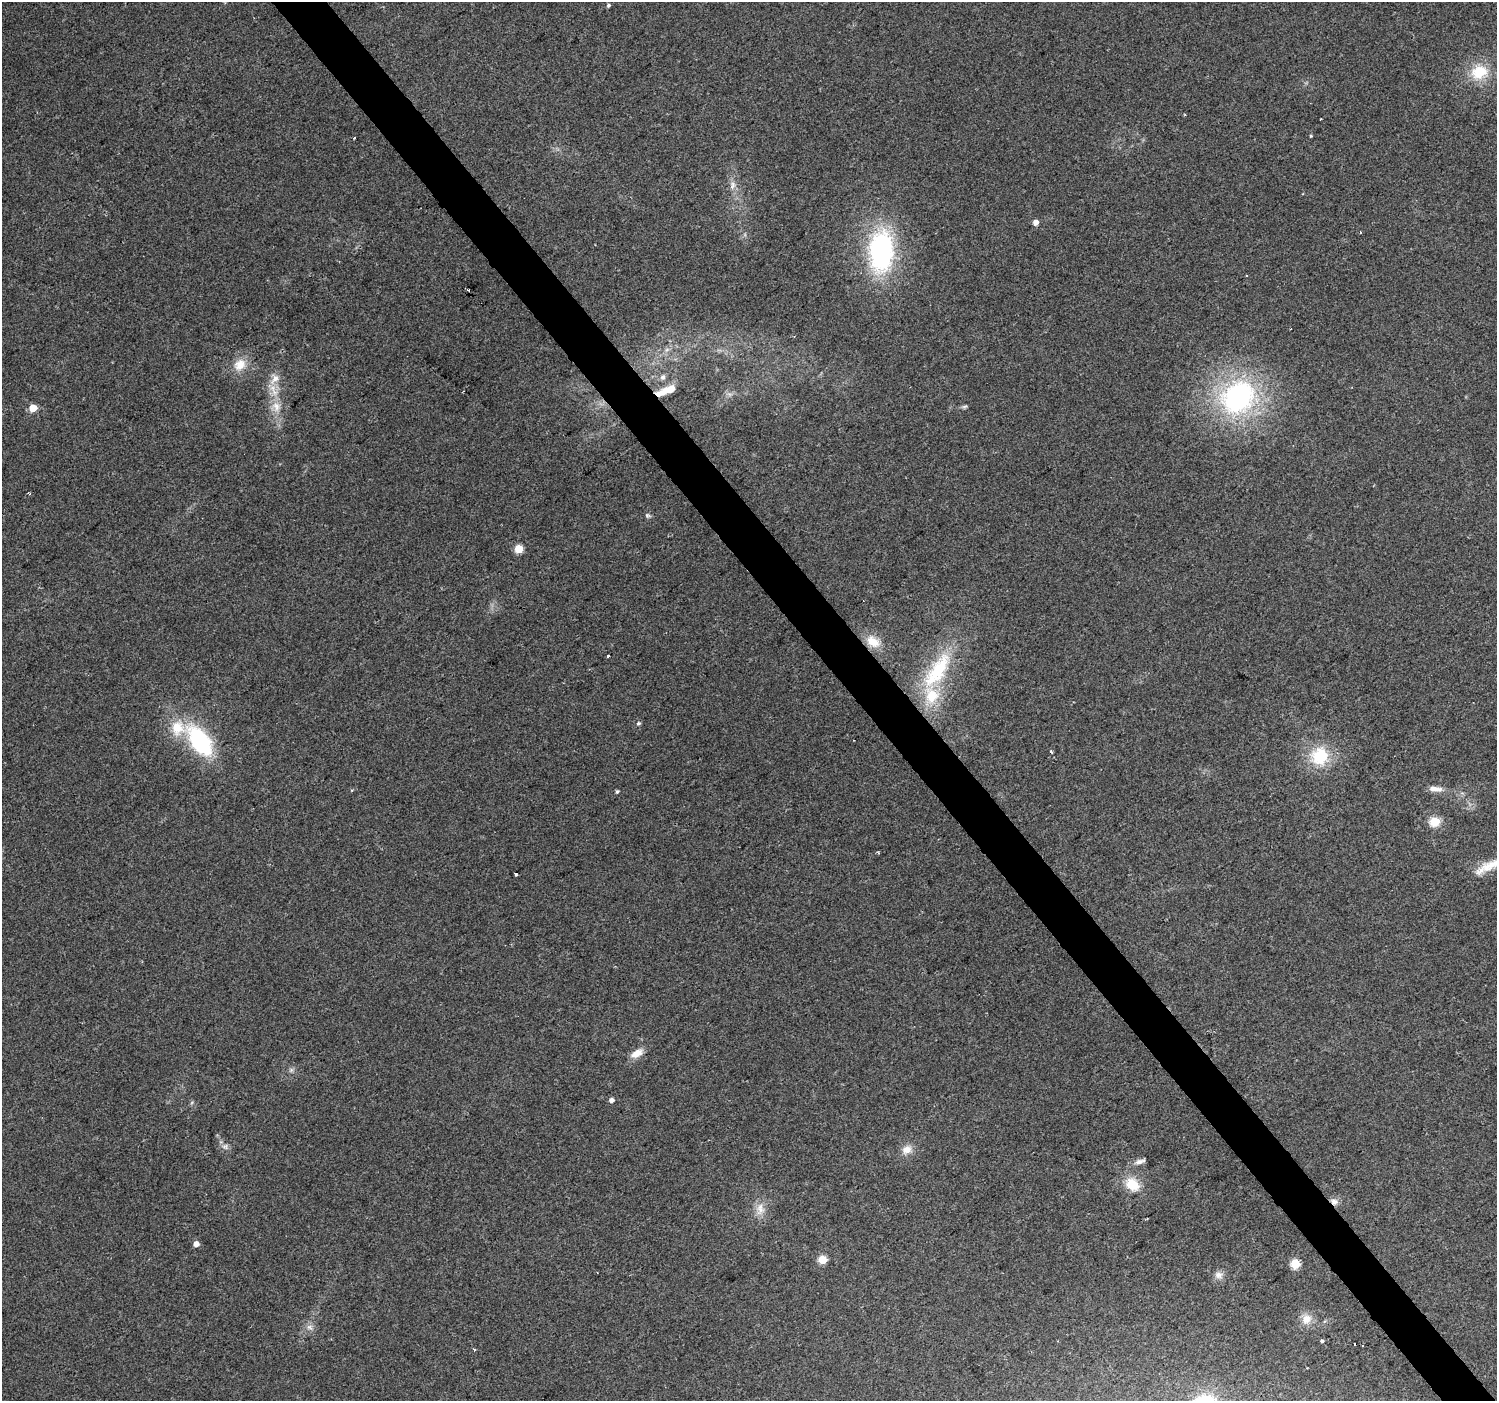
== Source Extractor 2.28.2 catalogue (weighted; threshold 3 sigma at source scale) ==
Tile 6 of 4 x 4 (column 2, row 2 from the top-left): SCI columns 1500-2994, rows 2997-4395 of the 5985 x 5930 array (HDU 1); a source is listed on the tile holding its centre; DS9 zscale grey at full resolution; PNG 1499 x 1403 px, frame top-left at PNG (2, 2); no overlay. Shown black and unused: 4% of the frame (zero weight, under 2 of 3 exposures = <1% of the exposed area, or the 3 px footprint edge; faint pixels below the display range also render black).
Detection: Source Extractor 2.28.2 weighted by HDU 2 'WHT'; one run over the whole footprint, this tile lists its part. Background 0.114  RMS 0.009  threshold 0.0403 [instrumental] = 3 sigma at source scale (4.5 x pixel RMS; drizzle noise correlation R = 1.50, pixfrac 1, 0.0396/0.0396 arcsec/px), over >= 5 px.
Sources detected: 58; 4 cosmic-ray / hot-pixel residue — not listed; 6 inside a brighter listed object's ellipse — not listed separately; the other 48 listed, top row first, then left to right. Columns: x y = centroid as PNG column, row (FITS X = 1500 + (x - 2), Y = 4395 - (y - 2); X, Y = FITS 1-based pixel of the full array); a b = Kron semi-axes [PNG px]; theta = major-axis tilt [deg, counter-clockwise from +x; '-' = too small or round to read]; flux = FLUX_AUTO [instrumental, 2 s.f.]
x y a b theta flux
608 5 4 4 - 1.5
1479 72 25 20 17 29
1320 119 3 2 - 1.6
1311 136 4 3 - 0.92
354 138 3 2 - 1.3
733 185 13 6 73 4.9
1036 222 4 4 - 7
1360 232 3 2 - 0.87
881 251 42 24 87 150
240 365 17 14 39 14
663 377 8 6 61 2.9
275 379 14 9 58 8.6
666 390 17 11 19 11
1238 397 29 24 43 190
964 406 8 4 9 1.7
276 407 16 11 -75 12
33 408 5 5 - 22
647 515 7 6 - 2
518 549 5 5 - 31
873 642 20 13 -34 15
608 656 3 3 - 2.7
937 671 63 22 57 78
639 723 5 5 - 1.7
200 741 31 16 -54 100
1051 752 4 3 - 1.2
1320 756 24 21 58 37
1435 789 19 6 -5 7.4
617 791 5 4 - 1.5
1435 821 5 5 - 58
1495 863 33 11 12 19
515 874 3 3 - 2.1
637 1053 16 9 30 9.4
291 1070 7 5 46 1.9
611 1100 4 4 - 4.4
225 1146 9 8 - 3.5
907 1150 15 11 32 8.5
1140 1162 15 6 19 4.4
1132 1184 19 14 -37 20
1334 1201 11 8 -19 5.2
760 1209 18 11 88 11
196 1244 4 4 - 8.1
822 1259 5 5 - 40
1295 1264 5 5 - 51
1219 1275 11 10 - 5.1
1307 1319 15 12 58 9.7
309 1327 10 6 -38 4
1322 1341 3 3 - 4.8
474 1350 4 3 - 0.88
Overlapping masked pixels (flux is a lower limit): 1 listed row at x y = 1334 1201
Isophote crosses this tile's border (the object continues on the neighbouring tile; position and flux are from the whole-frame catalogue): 1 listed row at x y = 1495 863